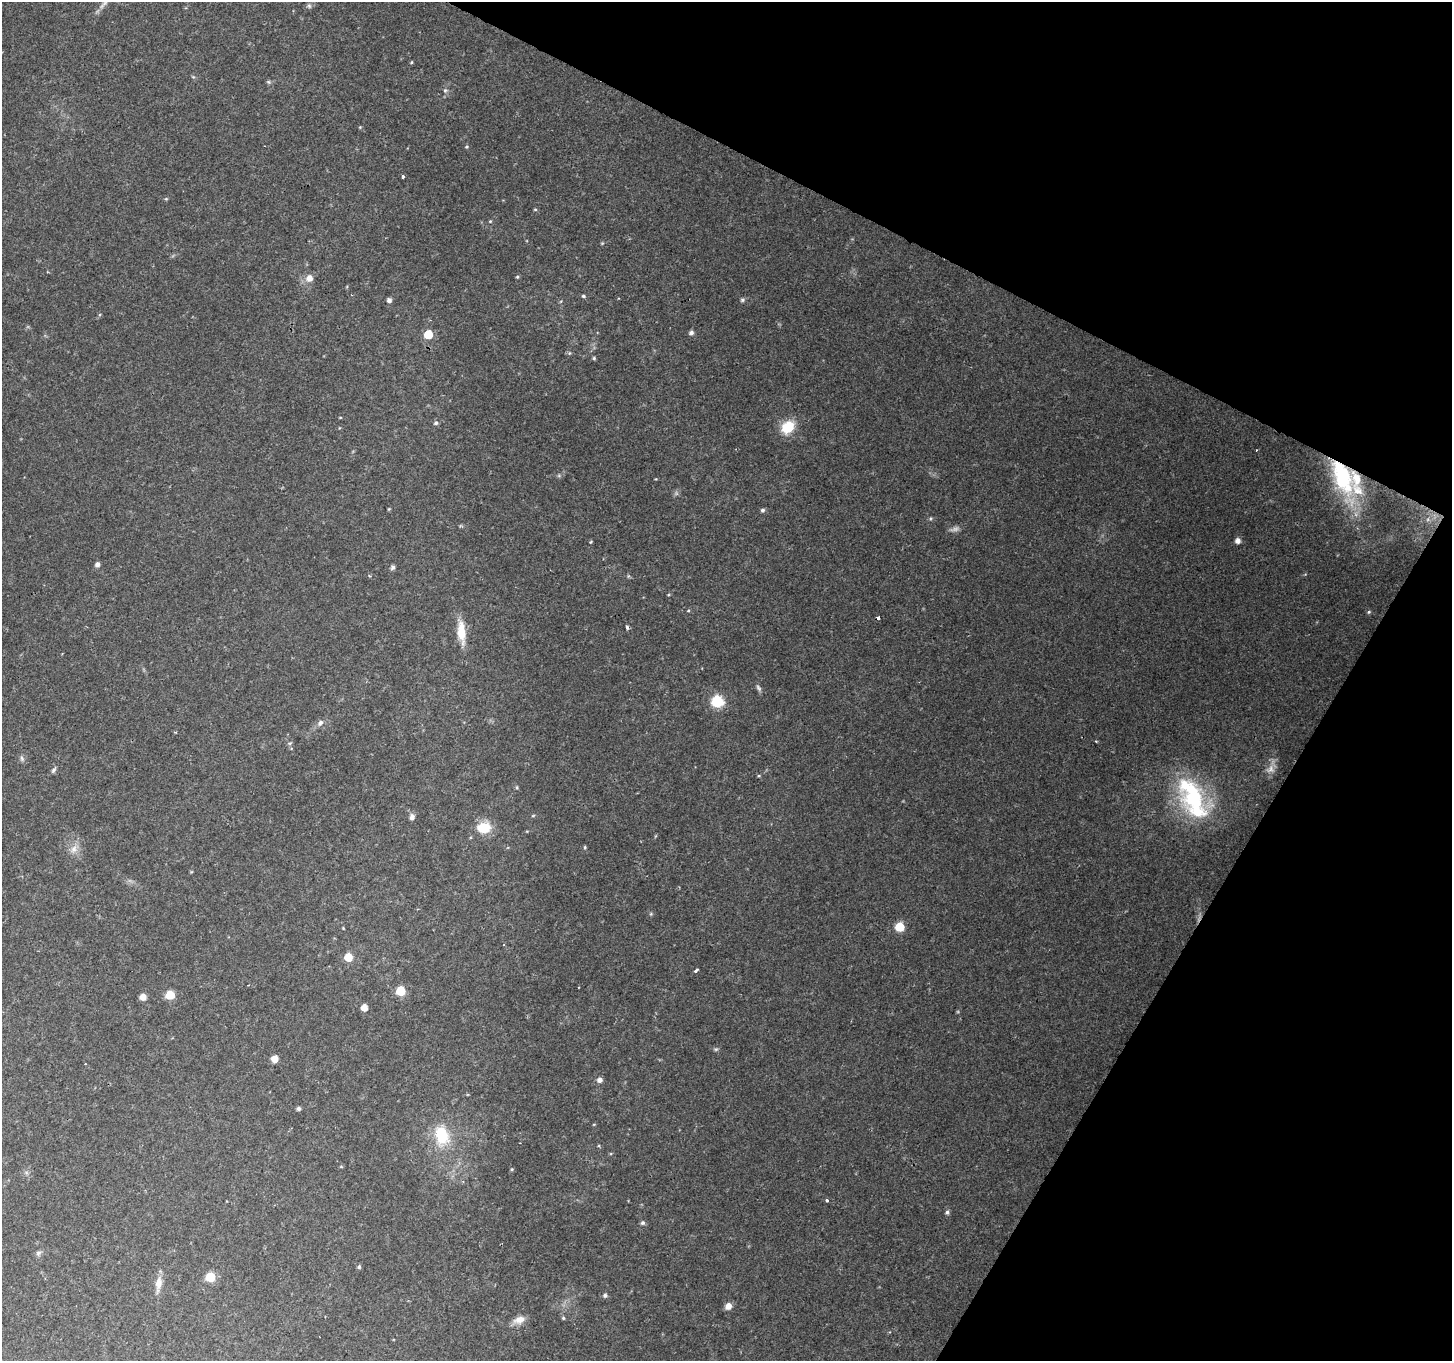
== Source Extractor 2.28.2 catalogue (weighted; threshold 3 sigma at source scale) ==
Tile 8 of 4 x 4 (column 4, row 2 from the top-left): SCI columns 4349-5798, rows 2915-4273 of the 5806 x 5894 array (HDU 1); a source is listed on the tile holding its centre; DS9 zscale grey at full resolution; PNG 1454 x 1363 px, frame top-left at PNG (2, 2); no overlay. Shown black and unused: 24% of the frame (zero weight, under 2 of 3 exposures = <1% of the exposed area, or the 3 px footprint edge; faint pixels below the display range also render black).
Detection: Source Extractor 2.28.2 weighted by HDU 2 'WHT'; one run over the whole footprint, this tile lists its part. Background 0.15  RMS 0.0076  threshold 0.034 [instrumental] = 3 sigma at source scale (4.5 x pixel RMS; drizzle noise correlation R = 1.50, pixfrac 1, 0.0396/0.0396 arcsec/px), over >= 5 px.
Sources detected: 78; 2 too faint to see at this stretch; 2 cosmic-ray / hot-pixel residue — not listed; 3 inside a brighter listed object's ellipse — not listed separately; the other 71 listed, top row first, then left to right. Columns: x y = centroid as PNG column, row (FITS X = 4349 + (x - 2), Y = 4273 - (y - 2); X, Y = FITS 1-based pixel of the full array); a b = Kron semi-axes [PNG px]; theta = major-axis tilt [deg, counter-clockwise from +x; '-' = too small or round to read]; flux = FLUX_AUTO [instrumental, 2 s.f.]
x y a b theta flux
105 3 11 7 61 3
309 6 7 5 -68 1.5
412 62 5 3 - 0.72
268 82 5 5 - 1.1
445 90 6 5 - 1.5
466 147 5 3 - 0.75
403 177 4 3 - 1.1
535 209 5 3 - 0.75
490 221 4 4 - 0.73
517 277 4 4 - 0.93
309 278 9 8 - 5.6
583 296 5 4 - 1.2
389 300 6 6 - 2
742 300 7 5 16 1.5
691 333 6 5 - 2
428 334 5 5 - 26
569 353 6 3 71 0.87
594 358 5 4 - 0.92
436 423 5 5 - 1.6
788 427 14 11 44 21
1256 450 3 2 - 0.49
1342 477 51 24 -66 83
389 509 4 4 - 0.6
763 510 6 5 - 1.5
1428 519 6 4 72 1.5
1238 541 5 5 - 4.3
97 564 5 5 - 2.7
392 567 6 5 - 1.7
688 611 5 3 - 0.67
1369 612 6 4 23 1.1
627 627 4 3 - 1.5
461 632 29 10 -85 14
717 702 6 6 - 82
320 723 10 6 45 3
290 743 6 4 42 1.1
22 758 8 5 -71 1.7
1271 769 13 9 84 5.2
53 770 9 5 53 1.7
517 787 5 3 - 0.76
1194 800 54 29 -68 79
412 817 8 6 77 2.6
483 828 12 9 11 21
585 847 5 4 - 0.95
74 849 12 8 66 5.4
651 914 5 4 - 0.88
899 927 5 5 - 33
343 928 3 3 - 0.57
348 957 5 5 - 20
696 970 4 3 - 2.1
400 991 6 5 - 34
170 995 5 5 - 30
143 997 5 5 - 6.6
364 1007 5 5 - 7.4
716 1049 6 4 41 1
274 1059 7 6 - 5.4
600 1080 6 5 - 3.4
298 1109 5 5 - 1.6
442 1135 25 17 -73 27
341 1167 5 3 - 0.67
512 1169 4 3 - 0.73
827 1200 3 3 - 3
947 1212 5 5 - 1.6
643 1223 6 5 - 1.6
38 1253 8 6 53 1.9
359 1267 5 5 - 1.3
210 1277 6 5 - 35
158 1283 17 9 81 7.2
605 1295 6 5 - 1.4
728 1306 7 6 - 4.9
563 1318 5 4 - 1
519 1320 16 9 20 6.8
Overlapping masked pixels (flux is a lower limit): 1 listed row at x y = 1342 477
Isophote crosses this tile's border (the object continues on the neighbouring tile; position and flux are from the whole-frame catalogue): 1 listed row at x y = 105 3